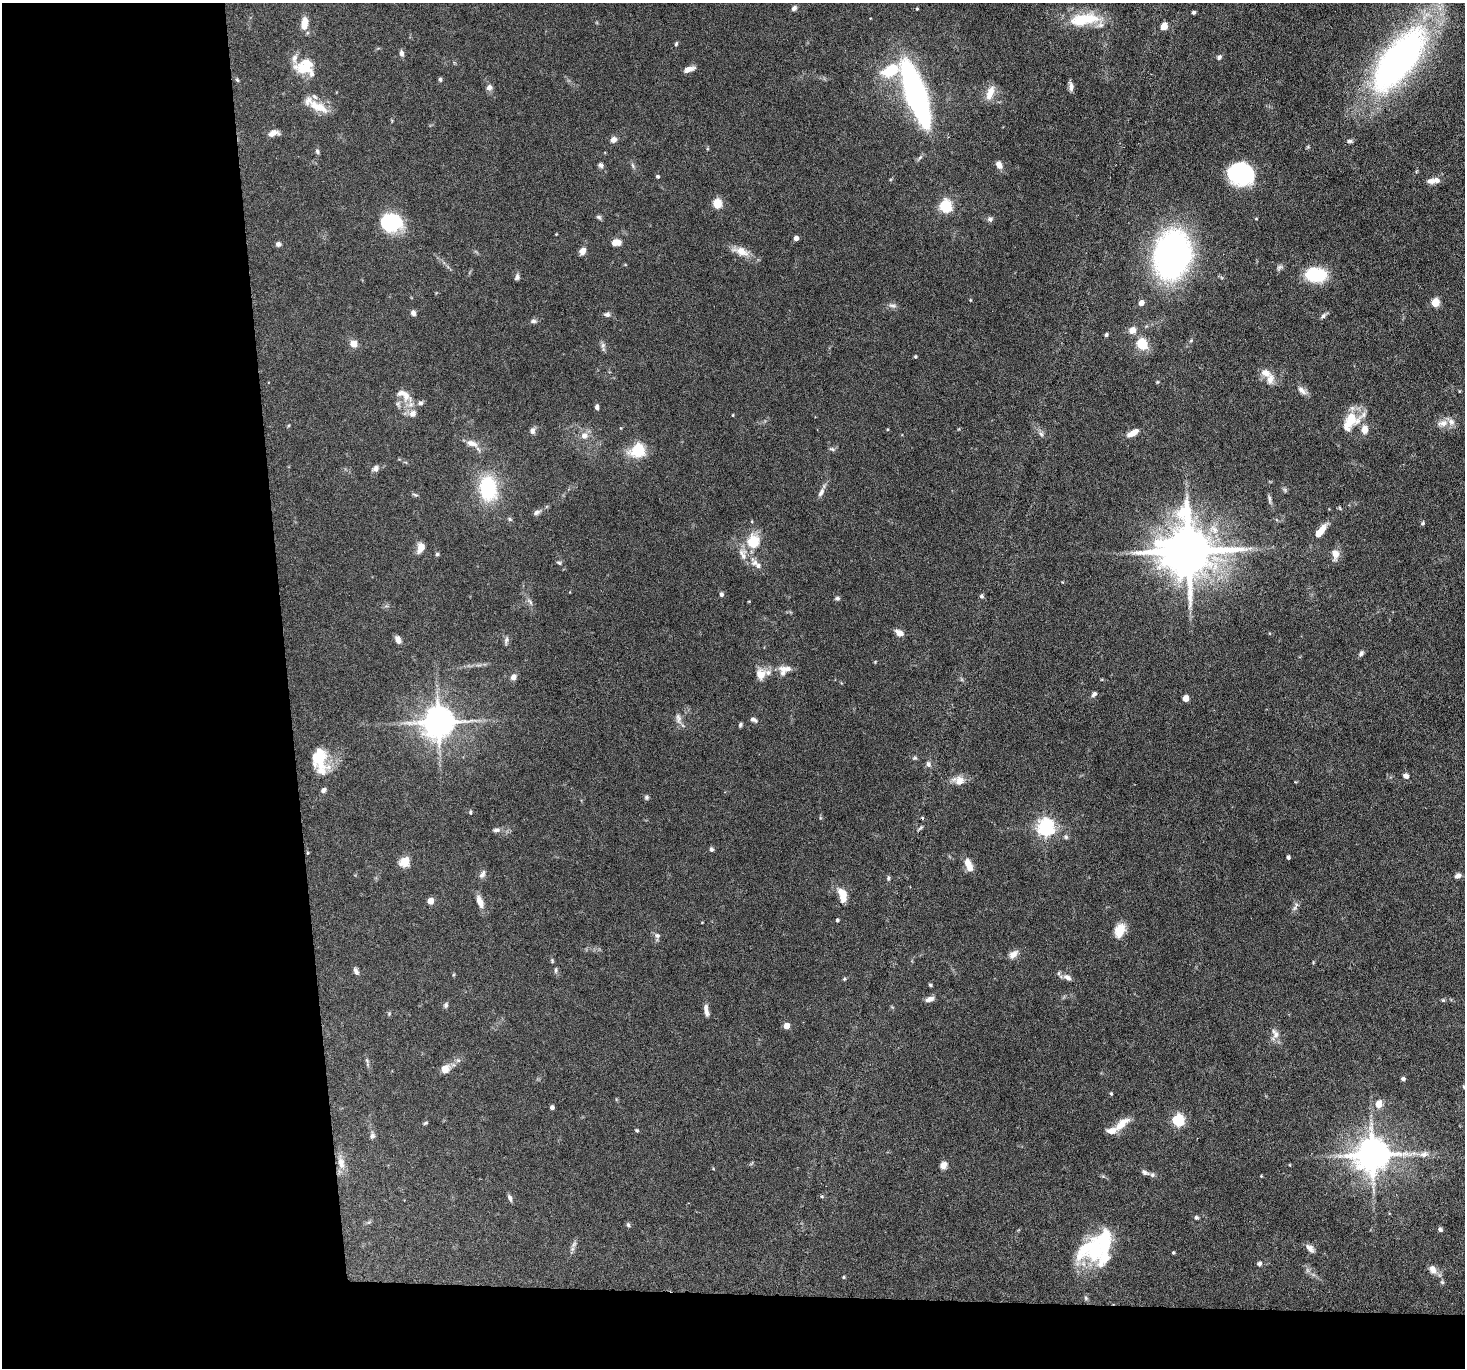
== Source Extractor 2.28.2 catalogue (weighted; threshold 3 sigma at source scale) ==
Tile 7 of 3 x 3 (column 1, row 3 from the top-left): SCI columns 1-1463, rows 146-1511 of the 4390 x 4364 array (HDU 1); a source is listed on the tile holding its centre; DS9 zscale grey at full resolution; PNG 1467 x 1370 px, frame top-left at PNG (2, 3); no overlay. Shown black and unused: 23% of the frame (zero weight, under 3 of 6 exposures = <1% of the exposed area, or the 3 px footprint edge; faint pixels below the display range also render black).
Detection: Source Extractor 2.28.2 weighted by HDU 2 'WHT'; one run over the whole footprint, this tile lists its part. Background 0.0814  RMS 0.0037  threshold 0.015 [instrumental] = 3 sigma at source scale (4.09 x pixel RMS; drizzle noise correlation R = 1.36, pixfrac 0.8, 0.05/0.05 arcsec/px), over >= 5 px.
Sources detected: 211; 1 inside a brighter object's white glare — not listed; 20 inside a brighter listed object's ellipse — not listed separately; the other 190 listed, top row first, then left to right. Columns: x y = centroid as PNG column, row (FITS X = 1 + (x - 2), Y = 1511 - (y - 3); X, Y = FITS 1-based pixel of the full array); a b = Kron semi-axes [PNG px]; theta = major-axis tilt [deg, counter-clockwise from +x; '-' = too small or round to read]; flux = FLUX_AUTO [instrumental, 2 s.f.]
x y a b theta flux
794 8 6 5 - 1.1
917 9 4 3 - 0.36
1194 12 4 4 - 0.61
1085 19 42 16 1 14
304 23 15 7 83 4
1164 26 5 5 - 8.5
676 44 6 4 71 0.48
401 53 8 6 -78 1.1
1219 57 7 5 52 0.77
1399 60 54 22 52 180
303 69 32 11 -23 7.2
689 69 11 5 18 2.3
891 70 25 15 23 12
440 79 5 4 - 0.61
237 80 6 4 -45 0.45
1071 86 11 5 -83 1.5
489 88 8 7 - 1.5
990 93 19 8 70 4.1
916 94 41 11 -71 160
320 108 20 12 -19 6
273 133 11 6 10 2.4
613 139 7 6 - 1.7
1349 141 8 5 0 0.77
317 151 8 5 -79 0.68
601 165 6 6 - 0.95
633 165 8 3 -71 0.64
999 165 9 7 -60 2.1
1240 173 25 20 -12 33
658 176 4 4 - 0.67
1433 181 17 7 7 2.4
717 203 5 5 - 20
945 206 6 5 - 48
599 217 7 5 -33 0.68
990 219 7 7 - 0.92
1256 219 4 3 - 0.27
391 222 22 17 4 21
556 234 3 3 - 0.23
796 238 4 4 - 1.9
616 242 10 7 3 3
278 244 6 6 - 1
582 251 7 6 - 2.6
741 251 24 10 -17 4.4
1172 255 34 23 81 140
1279 267 9 6 44 0.9
1316 275 22 14 -9 16
517 277 8 6 73 0.93
970 300 4 4 - 0.3
1435 302 5 5 - 14
1141 303 4 4 - 3.1
893 305 12 7 -10 1.3
413 313 6 6 - 1.2
607 314 8 6 -4 1
1323 316 9 5 48 0.93
533 321 9 5 6 0.9
1132 330 9 8 - 2.5
1106 335 4 4 - 0.7
354 344 6 5 - 4.5
1142 344 5 5 - 30
603 345 7 6 - 0.92
915 356 4 4 - 0.4
1265 373 14 9 -27 3.1
1157 382 5 4 - 0.36
1302 390 14 7 -44 1.9
404 395 25 11 -34 5.1
597 407 6 4 88 0.88
412 414 11 9 46 2.1
733 415 3 3 - 0.3
1353 420 33 14 24 7.8
1442 423 17 9 15 2.9
887 429 4 3 - 0.27
532 430 9 7 89 1.2
1133 433 14 6 30 2.9
1041 434 7 5 -45 0.89
584 436 11 10 - 2.6
472 443 16 8 -16 2.9
832 449 9 5 -16 0.73
638 450 6 6 - 51
375 468 9 7 27 1.5
488 488 29 20 -81 23
1285 490 7 4 -72 0.52
821 492 13 6 61 1.6
415 495 9 4 -18 0.58
1269 499 14 4 -80 0.95
1340 508 5 3 - 0.33
537 512 11 6 29 1.2
510 519 7 4 -28 0.58
752 521 4 4 - 0.3
1423 523 6 4 50 0.58
1320 531 19 7 51 4.9
753 542 14 12 58 10
421 547 10 7 72 3.6
1250 548 7 4 18 0.8
1188 551 16 15 - 2100
437 554 5 5 - 0.56
743 554 19 10 -73 3.5
1335 554 15 9 -87 2.8
755 562 10 7 29 1.6
559 563 8 5 -21 0.6
721 594 5 4 - 1
981 596 5 4 - 0.82
837 598 6 5 - 0.68
530 602 12 4 -50 1.1
899 633 10 7 -32 2.1
398 639 9 6 -65 1.6
506 640 12 5 75 1
1361 653 8 5 58 0.9
875 662 4 3 - 0.28
783 670 16 9 -76 2.3
760 674 13 11 83 3.6
513 677 7 6 - 1.8
1094 694 7 5 47 0.98
1186 698 5 4 - 5.2
678 718 15 7 -85 1.7
754 720 8 4 -22 1.1
438 722 10 9 - 670
740 725 5 4 - 0.56
915 758 6 5 - 0.56
320 760 31 17 -79 12
928 764 7 6 - 1.2
1406 776 7 6 - 1.3
959 780 16 11 -8 3.5
646 797 6 6 - 0.64
470 812 5 4 - 0.46
922 818 4 3 - 0.39
920 828 10 3 40 0.55
1045 828 7 6 - 120
496 830 11 5 4 1.1
1066 837 6 6 - 0.72
711 849 6 5 - 0.74
308 853 5 3 - 0.3
1288 857 4 3 - 0.85
405 861 10 9 - 4.9
968 864 13 8 -80 3.2
482 874 12 6 62 1.2
1458 875 9 6 27 1.2
888 878 7 5 81 0.58
842 894 17 9 -74 5
430 901 5 4 - 5.8
480 902 16 7 -69 3
1294 908 11 4 50 0.93
837 920 4 3 - 0.64
702 922 3 2 - 0.22
1120 930 17 11 70 5
657 935 8 7 - 1.1
1013 954 13 8 39 2.1
552 961 6 4 -72 0.47
556 970 9 4 90 0.73
356 971 10 5 -64 1.1
1067 977 13 7 -31 1.8
844 979 5 4 - 0.43
930 985 4 3 - 0.45
930 999 12 6 18 1.6
1443 1000 6 5 - 0.44
446 1005 7 6 - 0.79
706 1010 16 5 -80 1.8
786 1026 5 4 - 4.1
1275 1034 17 10 -89 2.6
367 1061 7 4 -56 0.57
445 1069 12 11 - 2.7
1403 1079 4 4 - 0.91
1464 1087 5 3 - 0.3
1111 1093 5 4 - 0.39
1379 1104 5 4 - 7.3
552 1107 4 4 - 1.3
1178 1120 6 5 - 41
425 1123 6 4 27 0.48
1122 1124 21 9 39 4.8
637 1130 4 4 - 0.48
372 1136 9 6 77 1
1424 1154 14 8 13 2.3
1372 1155 10 10 - 840
341 1163 18 9 -77 3.4
943 1165 10 8 47 1.8
1289 1165 3 3 - 0.37
1145 1172 10 5 -27 1
1261 1176 3 3 - 0.29
822 1196 5 4 - 0.45
510 1198 8 4 -71 1
1196 1218 5 5 - 0.65
628 1225 7 5 -73 0.58
1440 1229 5 4 - 0.77
574 1244 10 5 55 1.1
1310 1248 13 7 -45 1.6
1092 1250 34 32 19 26
1173 1253 3 3 - 0.41
1259 1264 6 6 - 0.84
1433 1269 12 9 -57 2.3
844 1277 4 3 - 0.4
1442 1282 6 5 - 0.53
1086 1298 6 5 - 0.54